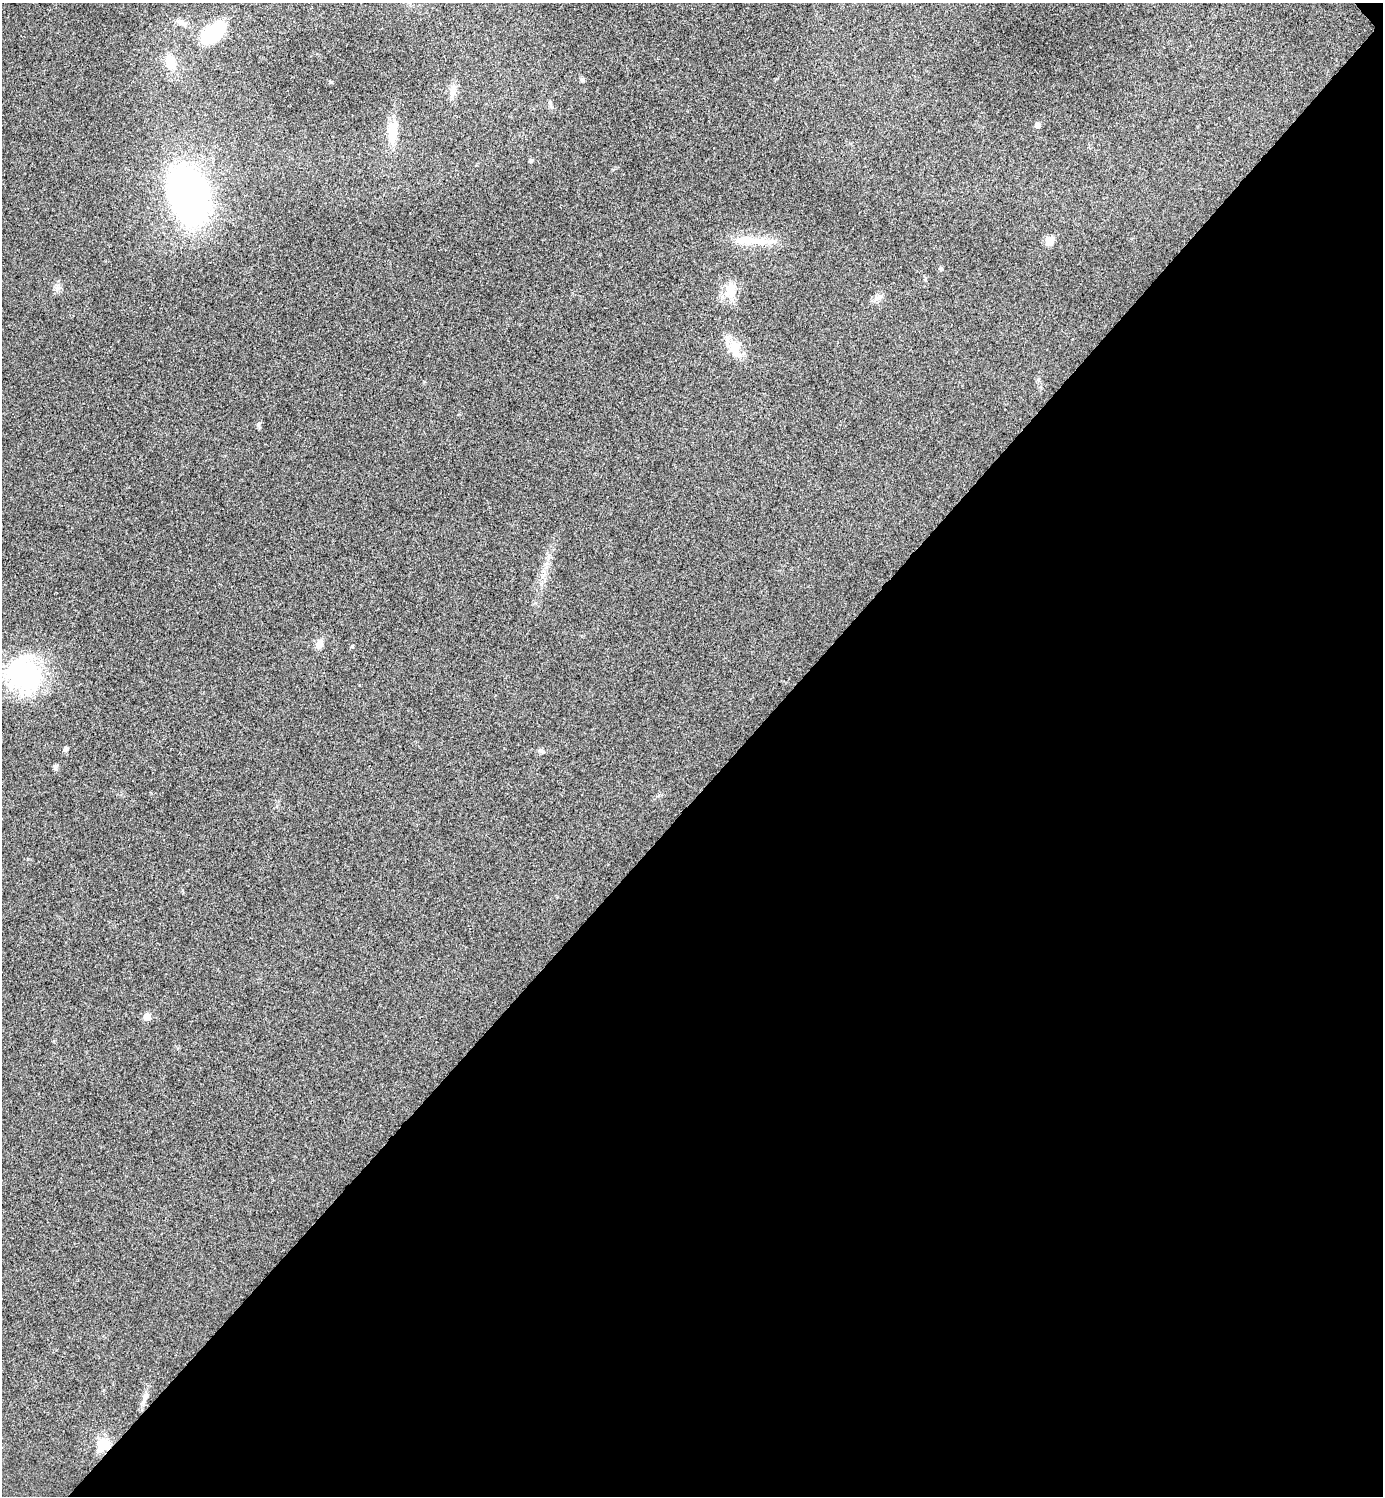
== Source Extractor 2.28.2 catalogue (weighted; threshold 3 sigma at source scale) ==
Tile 12 of 4 x 4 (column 4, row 3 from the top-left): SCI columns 4303-5683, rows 1501-2994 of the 5984 x 5984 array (HDU 1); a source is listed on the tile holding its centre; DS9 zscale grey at full resolution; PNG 1385 x 1498 px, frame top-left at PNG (2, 3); no overlay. Shown black and unused: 47% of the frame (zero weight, under 3 of 4 exposures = <1% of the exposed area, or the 3 px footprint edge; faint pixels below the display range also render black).
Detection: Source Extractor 2.28.2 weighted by HDU 2 'WHT'; one run over the whole footprint, this tile lists its part. Background 0.0194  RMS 0.0053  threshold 0.024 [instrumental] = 3 sigma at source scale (4.5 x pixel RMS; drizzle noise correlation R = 1.50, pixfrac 1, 0.05/0.05 arcsec/px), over >= 5 px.
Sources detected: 25; all 25 listed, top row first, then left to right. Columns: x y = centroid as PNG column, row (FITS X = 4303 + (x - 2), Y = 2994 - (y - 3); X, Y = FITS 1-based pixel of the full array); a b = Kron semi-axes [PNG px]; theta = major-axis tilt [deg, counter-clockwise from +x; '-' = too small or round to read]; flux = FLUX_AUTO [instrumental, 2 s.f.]
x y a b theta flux
181 22 18 8 -31 4
214 33 34 19 38 29
170 62 15 11 -74 11
582 80 6 6 - 1.1
452 93 13 8 76 3.4
1037 125 5 5 - 3.6
394 129 26 19 77 12
531 161 5 4 - 1.2
188 195 57 36 -73 240
751 241 59 10 -4 16
1049 241 6 5 - 12
941 269 6 5 - 0.79
58 288 11 6 23 2.1
730 289 21 13 74 11
878 297 13 8 11 2.9
735 349 22 13 -55 13
259 424 7 4 88 0.93
319 644 11 8 67 4.3
24 674 46 42 -58 72
66 749 5 4 - 1.9
541 751 9 4 -35 1.1
55 767 8 5 80 1.2
147 1017 6 5 - 7.1
145 1398 24 6 73 3.7
103 1445 18 16 59 11
Overlapping masked pixels (flux is a lower limit): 1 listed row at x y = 103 1445
Unlisted compact peaks at least as high as the median listed source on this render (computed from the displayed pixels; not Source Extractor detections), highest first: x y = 331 82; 352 646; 545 564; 925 280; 550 102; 535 603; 1038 379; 613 169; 359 685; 659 795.